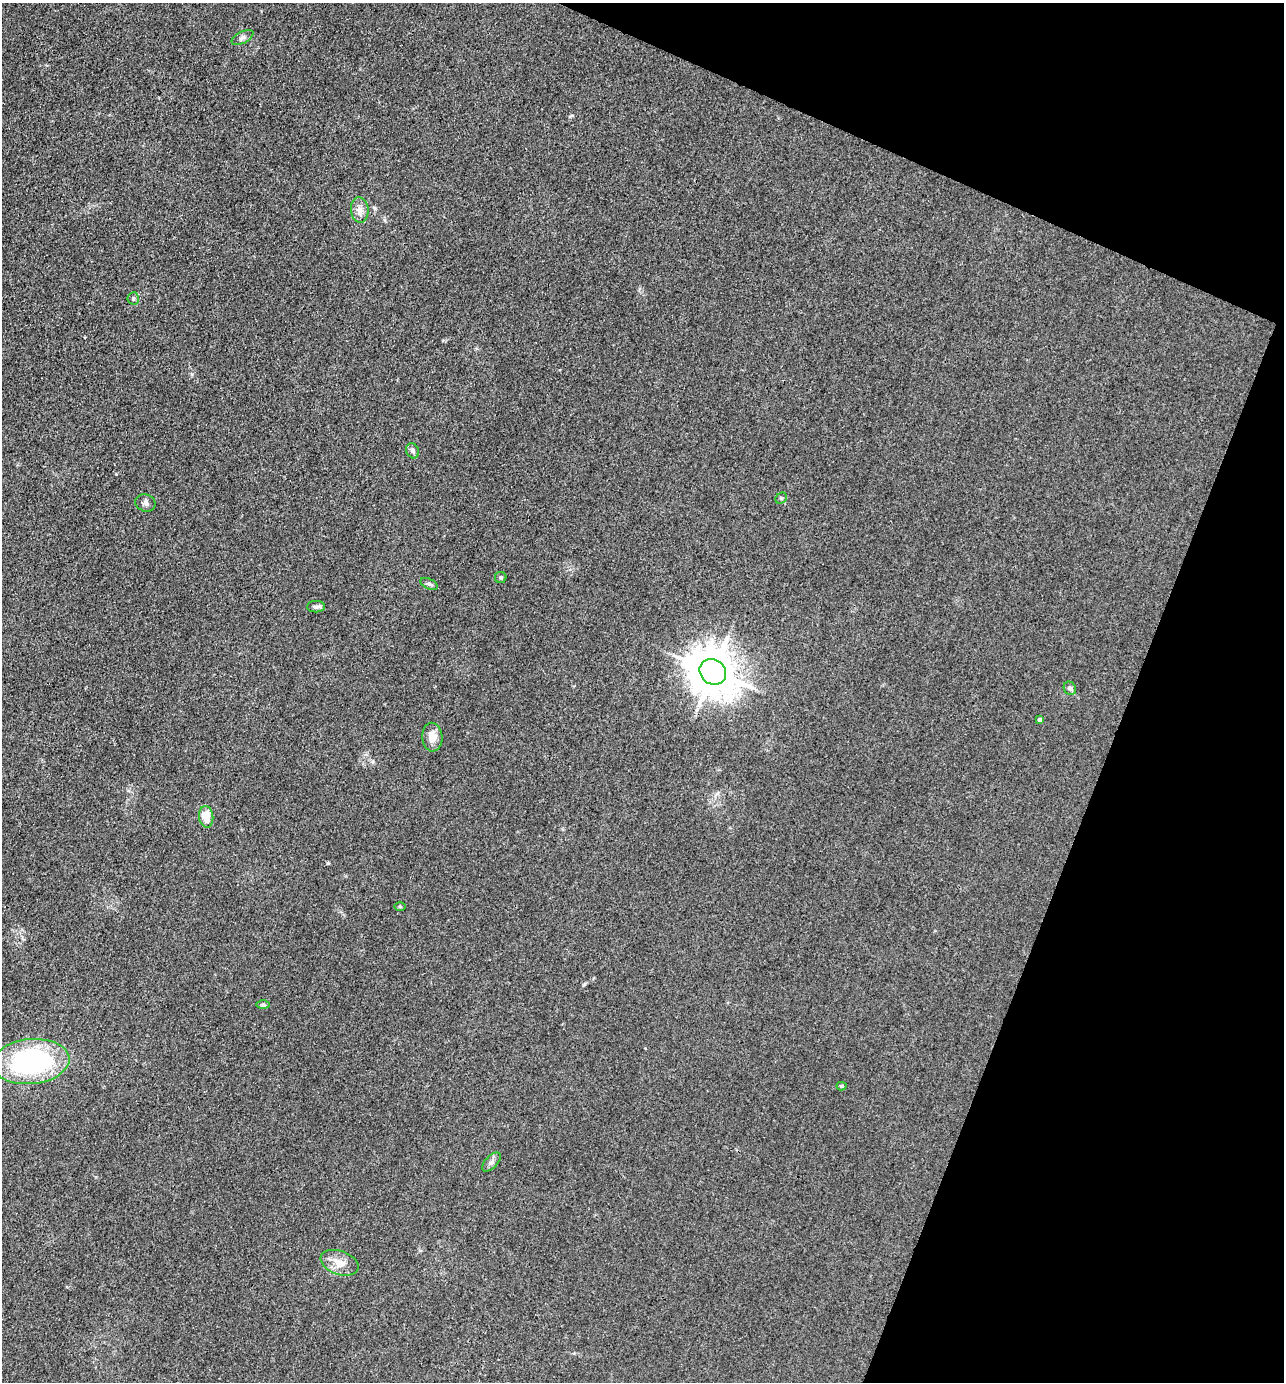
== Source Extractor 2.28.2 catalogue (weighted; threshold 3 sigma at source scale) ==
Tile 8 of 4 x 4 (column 4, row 2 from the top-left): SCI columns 4117-5398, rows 2762-4141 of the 5536 x 5523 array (HDU 1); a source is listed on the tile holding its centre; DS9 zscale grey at full resolution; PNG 1286 x 1384 px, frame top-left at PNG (2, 3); each listed source drawn as its Kron ellipse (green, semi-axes under 4 px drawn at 4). Shown black and unused: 20% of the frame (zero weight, under 3 of 4 exposures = <1% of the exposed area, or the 3 px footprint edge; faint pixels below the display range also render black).
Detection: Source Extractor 2.28.2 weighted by HDU 2 'WHT'; one run over the whole footprint, this tile lists its part. Background 0.0282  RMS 0.0049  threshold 0.022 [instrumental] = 3 sigma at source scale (4.5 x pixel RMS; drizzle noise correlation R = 1.50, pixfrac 1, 0.05/0.05 arcsec/px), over >= 5 px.
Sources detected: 20; all 20 listed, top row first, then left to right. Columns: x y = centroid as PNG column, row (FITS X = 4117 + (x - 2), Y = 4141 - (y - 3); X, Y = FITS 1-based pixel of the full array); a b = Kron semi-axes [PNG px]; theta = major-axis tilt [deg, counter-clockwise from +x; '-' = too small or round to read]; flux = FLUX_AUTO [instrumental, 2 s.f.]
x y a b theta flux
243 37 12 5 27 1.8
360 210 12 8 -83 3.3
133 298 6 5 - 1.1
413 451 8 6 -65 1.3
781 498 6 5 - 0.74
145 503 10 8 -20 1.8
501 578 6 5 - 0.81
429 584 9 5 -24 1.2
316 607 9 5 0 1.3
713 672 14 12 -41 1700
1070 688 7 6 - 1.1
1040 720 4 4 - 1.1
432 737 14 10 -87 5.1
206 817 11 7 -83 8.6
400 907 6 4 0 0.49
263 1005 7 4 0 0.8
31 1062 39 22 5 87
842 1086 5 4 - 0.76
491 1162 12 6 46 1.7
339 1263 19 12 -20 6